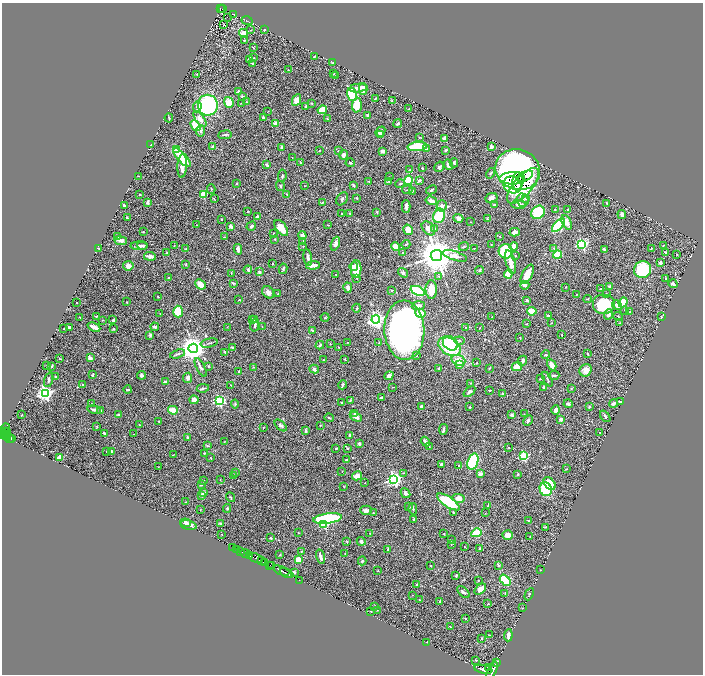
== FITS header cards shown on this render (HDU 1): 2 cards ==
NAXIS1  =                 1402
NAXIS2  =                 1344

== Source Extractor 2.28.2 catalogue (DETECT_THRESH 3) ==
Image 1402 x 1344 px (HDU 1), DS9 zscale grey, zoomed out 1/2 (1 PNG px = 2 x 2 image px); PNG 705 x 676 px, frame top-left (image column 2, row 1343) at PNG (2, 3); each listed source drawn as its Kron ellipse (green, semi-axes under 4 px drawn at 4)
Background 1.19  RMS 0.027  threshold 0.0797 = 3 sigma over >= 5 px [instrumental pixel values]
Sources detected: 532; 20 cannot appear on this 1/2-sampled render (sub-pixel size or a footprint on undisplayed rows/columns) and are neither listed nor drawn; of the other 512, the 500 brightest by FLUX_AUTO listed and drawn (12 fainter detections omitted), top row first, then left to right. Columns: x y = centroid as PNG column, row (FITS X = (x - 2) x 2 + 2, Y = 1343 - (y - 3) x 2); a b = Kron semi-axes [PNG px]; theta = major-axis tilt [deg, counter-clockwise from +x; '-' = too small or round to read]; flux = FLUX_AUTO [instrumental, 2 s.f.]
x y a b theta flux
220 8 4 2 - 91
222 9 4 1 - 120
233 14 2 1 - 1.9
227 17 2 1 - 6.2
247 21 5 2 - 4.7
223 25 2 1 - 1.6
251 30 2 2 - 2
265 30 3 2 - 8.2
243 33 4 3 - 62
244 40 2 2 - 5.8
253 47 4 2 - 4.6
314 56 2 2 - 5.7
254 58 2 2 - 3.7
250 59 4 3 - 31
333 63 3 2 - 3.4
252 64 4 3 - 4.1
288 70 2 2 - 2.2
197 74 2 2 - 2.1
334 74 2 2 - 1.9
336 76 2 1 - 2.4
358 88 9 4 7 28
363 89 5 3 - 45
238 92 3 3 - 7.1
352 94 7 5 -73 360
243 97 4 3 - 4.3
375 99 3 2 - 2.5
296 100 6 4 64 40
392 101 3 3 - 2.6
229 102 5 5 - 77
247 102 3 3 - 3.5
242 103 4 2 - 3.2
312 103 2 2 - 3.6
208 105 10 10 - 630
357 105 7 5 86 110
306 106 2 2 - 6.2
197 107 5 3 - 20
409 109 3 2 - 3.2
322 110 5 4 - 130
268 111 2 2 - 1.6
367 115 4 3 - 6.4
169 118 4 1 - 4.5
263 118 3 2 - 11
200 119 9 4 -53 41
327 119 2 2 - 1.9
276 123 2 2 - 97
398 124 4 3 - 8.5
195 126 6 3 -51 150
200 131 5 4 - 11
380 132 5 3 - 14
381 134 3 2 - 4.6
225 135 7 2 6 9.8
420 137 4 3 - 4.2
445 138 3 2 - 27
151 145 3 2 - 5.6
213 146 3 2 - 14
417 146 10 4 5 240
282 147 4 3 - 8.5
491 147 4 3 - 20
176 149 3 3 - 160
426 149 2 2 - 52
319 150 2 2 - 1.6
446 150 3 2 - 8.5
338 151 3 3 - 3.2
382 151 3 3 - 14
343 155 4 3 - 20
292 157 2 2 - 2.2
182 158 12 4 -48 130
300 162 4 2 - 3.3
350 163 4 3 - 4.5
454 163 4 4 - 6.2
267 165 4 2 - 8.9
448 165 5 3 - 21
182 166 12 4 86 52
439 167 5 4 - 15
422 168 2 2 - 3.7
410 170 3 3 - 4.1
518 170 22 20 -22 1500
490 173 5 3 - 6
138 176 2 2 - 1.9
282 176 6 3 83 7.2
525 176 9 4 25 110
389 177 3 2 - 3.1
512 178 13 6 1 170
408 180 5 3 - 190
419 180 4 2 - 10
369 181 2 2 - 2.6
388 181 3 3 - 4.6
518 181 9 5 89 140
237 183 2 2 - 14
400 184 5 3 - 5.6
353 185 3 2 - 6
513 185 9 8 - 200
280 186 5 2 - 3.7
304 186 3 2 - 2
523 186 22 9 49 480
211 189 4 2 - 3.9
407 190 5 2 - 5.2
431 190 5 3 - 7.6
412 191 4 3 - 4.8
140 194 2 2 - 3.6
203 194 3 3 - 220
287 194 3 2 - 3.4
357 198 3 2 - 4.1
492 198 6 5 - 26
214 199 4 2 - 3.6
342 199 7 5 54 10
525 199 4 3 - 7.2
523 200 6 6 - 20
431 201 6 3 -12 28
148 202 3 2 - 9.8
323 203 3 2 - 2.8
607 203 2 2 - 4.1
124 205 3 2 - 9
494 205 3 2 - 5
519 205 7 4 -6 18
442 206 5 5 - 18
406 207 6 3 89 23
555 209 2 2 - 2
568 210 3 3 - 8.2
248 212 3 2 - 2.4
377 212 3 2 - 5
538 212 7 6 - 260
342 213 2 2 - 3
350 213 3 3 - 3.6
622 214 4 3 - 20
439 216 7 6 - 170
257 217 3 3 - 15
127 218 2 1 - 3.3
458 218 5 4 - 18
221 219 2 2 - 2.8
487 219 3 2 - 2.2
470 222 2 1 - 1.6
567 222 8 4 -65 39
196 225 2 2 - 3.2
328 225 4 2 - 3.1
558 225 8 4 47 410
231 226 3 3 - 21
251 226 5 3 - 7.4
281 228 9 5 -54 66
428 228 8 5 -47 33
435 229 3 3 - 4.1
408 230 6 4 -58 69
143 232 2 2 - 3.9
515 232 5 3 - 25
273 233 2 2 - 2.7
302 235 4 4 - 18
118 236 2 2 - 4.4
499 236 4 2 - 2.9
225 237 3 2 - 2.5
274 239 2 2 - 2.9
121 241 6 3 -9 20
303 241 3 2 - 2.9
335 244 7 4 70 23
406 244 4 2 - 5.3
491 244 2 1 - 2.5
582 244 4 3 - 750
142 245 5 3 - 11
174 245 2 1 - 1.6
139 246 9 3 -1 26
303 246 2 2 - 2.4
396 246 4 4 - 62
464 246 5 1 - 4.9
514 246 4 3 - 31
663 246 2 2 - 3.2
99 248 2 2 - 3.9
474 248 3 2 - 2.2
554 248 4 3 - 6.2
651 248 4 2 - 4.1
186 249 3 2 - 3.1
238 249 5 2 - 30
604 249 3 2 - 4.5
506 251 7 7 - 500
666 252 3 3 - 3.8
167 253 3 2 - 5
403 253 3 3 - 4.7
677 254 2 1 - 3.2
436 255 5 5 - 18000
515 255 3 3 - 5.3
558 255 4 4 - 78
150 256 6 3 -6 17
455 256 13 4 -17 35
308 258 8 3 -82 17
511 262 12 5 -74 62
660 263 3 2 - 16
186 264 3 2 - 3.3
273 264 2 2 - 4
313 265 7 3 5 39
128 266 5 4 - 26
354 266 4 4 - 27
283 269 5 3 - 6.3
356 269 9 5 88 81
248 270 4 3 - 6.6
479 270 4 3 - 6.7
642 270 9 8 - 350
259 272 4 3 - 12
403 273 5 4 - 9
231 274 4 1 - 2.9
508 274 4 4 - 77
527 274 10 5 63 65
336 275 2 2 - 2.9
439 276 3 3 - 4.4
168 278 2 2 - 3.9
357 278 3 2 - 6.4
666 279 3 2 - 5.7
233 283 4 2 - 5
200 284 6 4 -42 76
673 284 5 3 - 12
525 285 4 3 - 14
610 286 4 2 - 9
566 287 2 2 - 2
348 288 5 3 - 16
431 289 9 5 90 83
601 289 3 2 - 3
392 290 3 2 - 3.1
418 291 7 4 -22 310
268 292 7 5 -45 23
606 293 3 2 - 1.9
277 294 2 2 - 2.2
577 294 2 2 - 2
158 297 2 1 - 2.5
588 299 4 3 - 4.2
239 300 2 1 - 2.3
527 300 2 2 - 22
126 302 2 1 - 2.7
623 302 5 3 - 74
77 303 2 1 - 4
604 305 11 10 - 190
617 305 5 4 - 22
418 306 6 4 4 19
357 308 4 2 - 5.6
625 310 4 3 - 5.6
532 311 5 3 - 76
178 312 6 5 - 160
630 312 3 2 - 2.6
420 313 5 4 - 73
160 314 2 1 - 1.9
608 314 5 4 - 18
548 315 3 2 - 7.9
97 316 4 2 - 4.5
618 316 5 2 - 4
492 317 2 2 - 2.3
661 317 4 2 - 5.4
80 318 2 1 - 3
325 318 4 3 - 4.9
102 320 3 3 - 4
113 320 3 2 - 12
252 320 4 3 - 5.1
254 320 3 3 - 4.6
376 320 4 4 - 2000
551 323 2 1 - 2.2
619 323 2 2 - 2.4
527 324 2 2 - 2.1
255 325 6 3 78 11
262 326 2 2 - 2.5
94 327 7 3 -24 50
155 327 4 3 - 15
227 327 2 2 - 2
465 327 2 2 - 1.7
69 328 3 3 - 9.5
480 328 2 1 - 2.5
64 329 3 2 - 2
114 329 3 2 - 4.3
404 330 29 20 -87 2300
313 331 4 2 - 9.6
150 335 3 3 - 8
562 335 3 2 - 2.3
520 337 3 2 - 2.4
459 341 5 4 - 8.5
348 342 2 1 - 1.8
209 343 9 2 12 6.3
379 343 2 1 - 2.3
450 343 8 6 -42 190
330 344 3 2 - 2.7
320 345 4 3 - 8.4
232 347 3 2 - 7.1
339 347 2 1 - 1.8
449 347 12 8 -31 270
193 348 5 4 - 6300
225 352 3 2 - 2.9
587 353 4 2 - 5
177 354 8 3 17 7.4
416 355 3 3 - 4
545 355 4 3 - 6.9
59 358 4 2 - 3.1
90 358 4 3 - 20
323 360 2 2 - 3.1
345 360 2 1 - 2.4
458 360 7 5 -22 50
523 361 5 4 - 18
477 363 2 1 - 2.8
459 365 2 2 - 45
552 365 6 4 -61 27
47 366 2 2 - 2.1
52 366 4 1 - 3.7
208 366 2 2 - 5.3
517 366 5 4 - 63
201 367 10 3 -63 18
253 367 2 2 - 4
439 368 3 2 - 5.2
489 368 2 2 - 3.9
314 369 5 4 - 12
586 370 6 6 - 37
239 372 3 2 - 6.7
92 375 4 2 - 5.3
142 375 4 4 - 12
554 375 6 3 2 10
389 376 5 4 - 22
56 377 2 2 - 4.4
187 378 5 4 - 10
540 379 3 3 - 4.8
548 379 8 2 -59 6.3
49 380 8 3 73 9.6
165 382 4 2 - 11
471 383 3 2 - 4
82 385 3 2 - 3.1
231 385 2 1 - 2.8
343 385 5 2 - 11
393 387 2 1 - 1.8
544 387 3 2 - 7.4
203 388 6 2 10 7.8
571 388 2 2 - 2
128 390 4 2 - 5.6
490 390 2 2 - 3.8
469 392 7 4 38 11
45 393 4 4 - 1700
502 393 2 2 - 15
381 397 3 2 - 10
194 400 4 4 - 28
350 400 4 3 - 6.4
219 401 4 3 - 490
342 402 3 2 - 6.3
620 402 3 3 - 10
92 404 2 2 - 2.2
235 404 4 3 - 6.2
568 404 4 3 - 15
613 404 4 3 - 13
421 406 3 2 - 17
470 407 2 2 - 4.9
589 407 2 2 - 5.5
94 410 7 3 -12 19
100 410 3 2 - 4.8
173 410 5 3 - 79
556 410 4 3 - 25
354 414 4 3 - 5.9
524 414 2 2 - 1.7
22 415 2 1 - 2.6
119 415 4 2 - 16
512 415 4 3 - 9.6
605 416 6 3 -53 8.9
356 417 6 3 -31 26
329 418 5 2 - 4.1
561 419 4 3 - 14
528 420 5 2 - 12
159 421 2 2 - 4.5
139 425 2 2 - 3.7
281 425 7 4 -43 11
320 425 3 2 - 2.2
96 427 4 3 - 3.3
263 427 3 2 - 1.7
6 428 4 2 - 130
443 430 5 2 - 10
5 431 3 1 - 96
7 431 3 2 - 96
306 431 3 2 - 14
600 432 2 1 - 1.6
104 433 3 2 - 8.5
3 434 4 2 - 720
133 434 2 2 - 2.1
5 435 3 2 - 440
350 435 3 3 - 9.7
7 437 2 2 - 150
188 438 3 2 - 8.2
9 439 3 1 - 170
11 439 2 1 - 140
224 442 2 1 - 3.2
425 442 5 2 - 16
359 443 3 2 - 13
207 446 3 3 - 4.6
429 446 2 2 - 1.8
508 447 3 2 - 3
336 448 2 2 - 5.2
347 448 3 2 - 3.6
107 451 2 2 - 4.6
112 452 3 2 - 14
204 453 3 2 - 3.6
173 455 4 2 - 3.3
524 456 3 3 - 340
60 458 2 2 - 130
211 458 3 2 - 1.9
346 460 2 2 - 3.8
473 462 8 5 72 450
441 464 3 2 - 12
459 465 3 2 - 3.6
158 467 2 2 - 1.6
566 469 4 2 - 3.5
342 471 2 1 - 1.8
235 473 4 3 - 4.3
404 473 3 2 - 2.5
480 474 3 3 - 28
518 474 2 2 - 12
234 475 3 2 - 3.3
357 476 5 3 - 46
394 479 4 4 - 1400
203 480 3 2 - 2.3
220 480 3 1 - 2
365 483 2 1 - 1.6
550 483 7 5 -47 74
201 484 4 3 - 7.6
343 486 2 2 - 2.9
546 489 7 6 - 200
204 493 2 2 - 53
406 493 5 4 - 14
202 495 3 3 - 12
231 497 5 3 - 5.2
458 498 6 4 -13 40
185 502 2 2 - 2.1
448 502 13 5 -34 230
488 505 4 2 - 7.5
409 507 2 2 - 2.7
227 508 4 3 - 8.2
413 509 5 2 - 6.5
200 510 2 2 - 2.3
366 510 6 4 -2 18
453 512 3 2 - 4.6
373 513 3 2 - 3.2
485 513 3 2 - 1.9
327 519 14 5 8 620
414 519 3 2 - 3.4
528 520 3 2 - 5.2
185 523 5 4 - 16
221 524 4 3 - 11
324 524 3 3 - 270
188 525 8 4 -12 22
546 527 3 2 - 2.1
298 533 2 2 - 2.3
370 533 3 2 - 2
476 533 5 3 - 200
222 534 2 2 - 2
444 534 3 2 - 2.6
508 535 5 4 - 31
530 537 3 2 - 2
270 538 2 2 - 3.6
451 540 3 3 - 3.9
361 541 4 4 - 9.3
347 542 2 2 - 2.6
451 545 2 2 - 2.2
232 547 2 1 - 55
465 547 2 2 - 3.5
237 549 3 1 - 180
480 549 3 3 - 12
388 550 4 2 - 10
240 551 2 1 - 220
302 551 3 2 - 2.9
246 553 5 2 - 2100
345 554 2 2 - 1.8
249 555 2 2 - 700
280 555 3 2 - 3.5
320 557 7 2 -74 22
256 558 7 2 -24 3500
298 559 3 2 - 140
262 561 3 2 - 650
362 561 4 3 - 7.1
265 563 3 1 - 580
270 565 3 2 - 1100
498 565 4 2 - 4.8
272 566 3 2 - 450
431 566 2 2 - 2.1
378 570 3 2 - 2.1
541 570 3 2 - 2.7
281 571 8 2 -21 2500
294 572 3 3 - 10
286 573 7 2 -27 1900
456 575 4 3 - 6.5
299 580 2 1 - 39
478 580 2 2 - 2.4
505 580 6 4 -48 240
417 584 3 2 - 5.9
480 589 7 4 40 28
463 592 7 3 -40 12
505 593 4 3 - 4
529 594 6 2 63 4.2
412 595 2 2 - 2
419 600 2 2 - 2.8
440 601 3 2 - 6
488 604 2 2 - 2
374 606 2 1 - 2.3
522 608 2 1 - 2.9
377 610 2 2 - 2.2
371 611 3 1 - 2.2
465 619 3 2 - 1.7
450 626 2 2 - 3.4
489 635 2 1 - 3.1
508 635 6 3 84 24
482 638 3 2 - 2.6
426 642 2 1 - 2.8
476 661 2 1 - 2.5
496 663 2 1 - 47
488 668 4 2 - 1100
483 669 9 4 -13 6400
492 670 9 4 62 6300
At the frame edge (FLAGS 8, measured only in part): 1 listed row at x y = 492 670
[12 fainter detections neither listed nor drawn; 20 sub-pixel or undisplayed-footprint detections neither listed nor drawn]